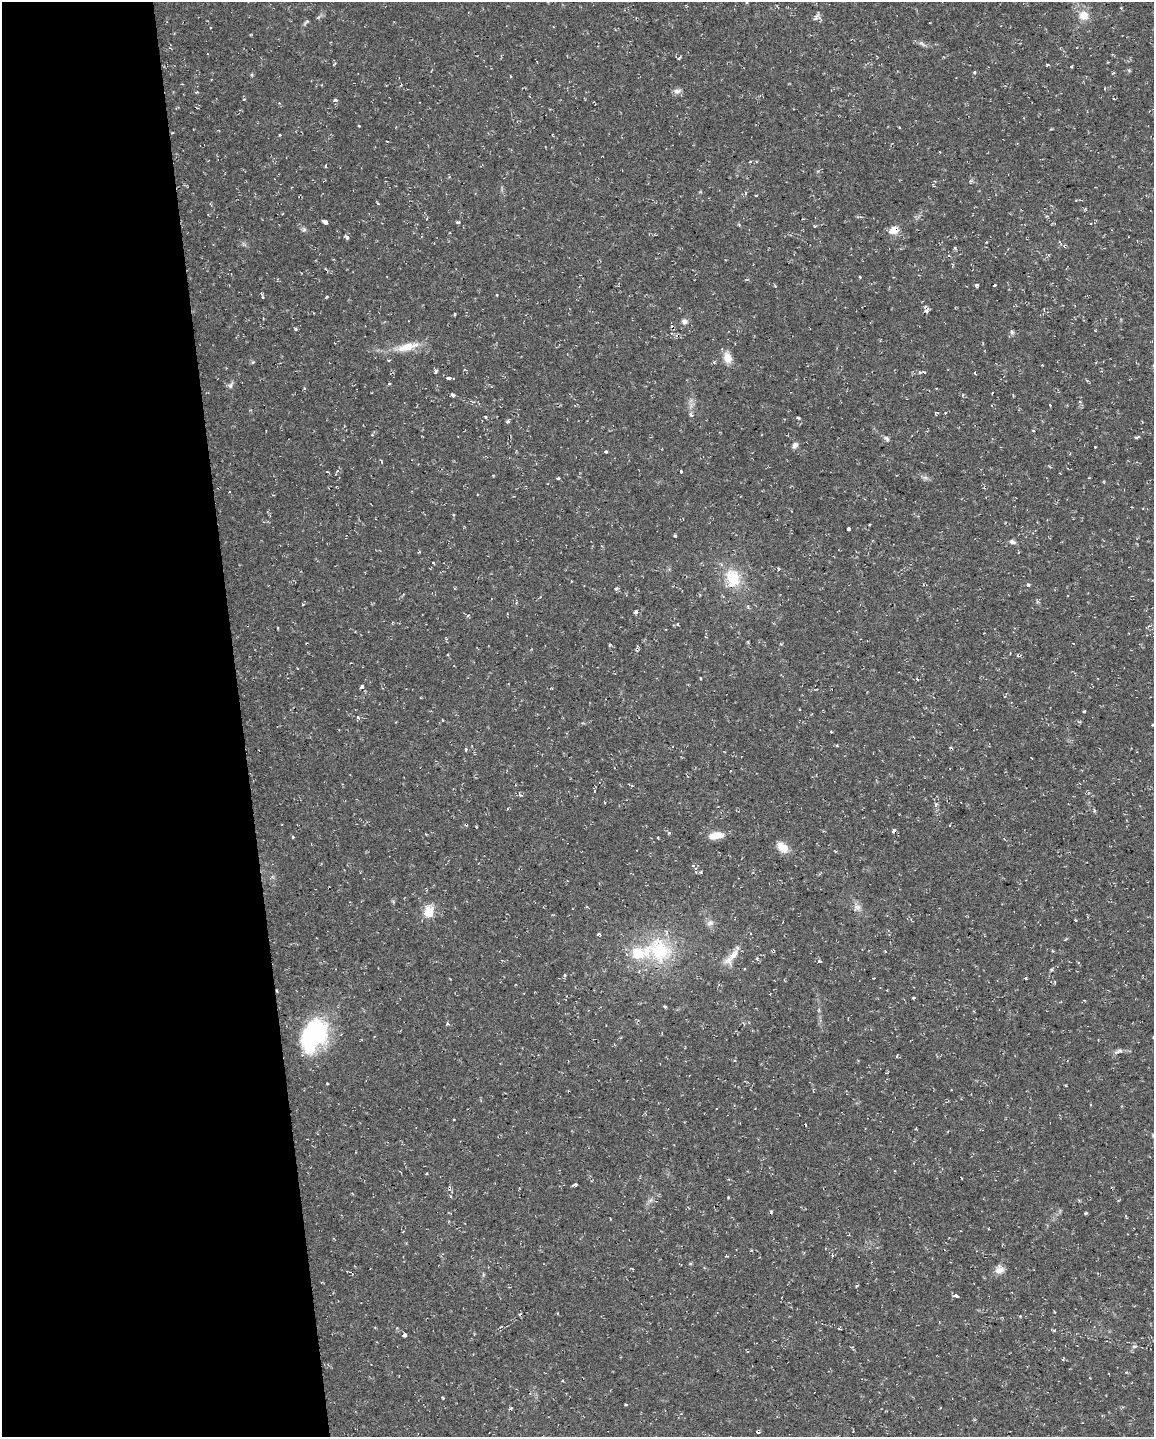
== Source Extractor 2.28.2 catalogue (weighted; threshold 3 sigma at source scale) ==
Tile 5 of 4 x 3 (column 1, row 2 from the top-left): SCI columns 1-1152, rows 1484-2918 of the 4607 x 4367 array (HDU 1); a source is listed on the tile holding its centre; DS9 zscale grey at full resolution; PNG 1156 x 1439 px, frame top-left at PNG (2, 2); no overlay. Shown black and unused: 21% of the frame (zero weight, under 2 of 3 exposures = <1% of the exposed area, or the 3 px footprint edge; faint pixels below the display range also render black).
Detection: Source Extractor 2.28.2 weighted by HDU 2 'WHT'; one run over the whole footprint, this tile lists its part. Background 0.0286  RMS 0.004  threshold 0.018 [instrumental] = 3 sigma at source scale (4.5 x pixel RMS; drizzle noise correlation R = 1.50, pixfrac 1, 0.0396/0.0396 arcsec/px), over >= 5 px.
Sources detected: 142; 16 cosmic-ray / hot-pixel residue — not listed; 3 inside a brighter listed object's ellipse — not listed separately; the other 123 listed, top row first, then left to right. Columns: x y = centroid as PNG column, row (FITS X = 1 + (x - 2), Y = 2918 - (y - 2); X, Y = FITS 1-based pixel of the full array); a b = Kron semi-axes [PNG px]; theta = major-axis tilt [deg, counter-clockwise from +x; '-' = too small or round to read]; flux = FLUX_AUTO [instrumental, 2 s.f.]
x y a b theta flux
1084 15 12 11 - 4.7
816 16 8 5 68 1
306 22 11 3 38 0.63
921 43 8 5 -31 1
1071 67 3 3 - 0.42
975 72 3 3 - 1.7
1113 73 4 3 - 0.42
252 75 6 3 -71 0.42
401 85 4 3 - 0.33
677 91 11 7 8 1.4
335 100 5 4 - 0.82
279 103 4 3 - 0.29
359 126 3 2 - 0.47
280 135 3 3 - 0.38
750 162 4 3 - 0.59
326 166 4 2 - 0.46
756 195 3 3 - 0.62
378 203 4 3 - 0.56
325 222 4 3 - 5.5
457 222 7 2 -6 0.48
815 226 4 3 - 0.42
304 229 7 6 - 0.84
894 230 10 8 17 4.4
347 237 5 3 - 1.2
1065 246 3 3 - 1.5
955 248 5 3 - 0.46
860 277 3 2 - 0.41
977 285 3 3 - 4.2
497 295 3 2 - 0.62
263 297 4 3 - 0.4
926 310 9 5 -56 1.5
684 321 8 7 - 1.5
296 329 5 3 - 0.47
1012 332 6 5 - 0.82
408 347 25 10 12 7.5
728 358 13 9 -71 4.3
389 360 3 3 - 0.54
253 362 5 4 - 0.47
1042 365 3 3 - 0.46
436 372 6 3 76 0.72
920 372 4 4 - 0.47
924 372 5 3 - 0.44
975 373 4 3 - 0.27
449 378 5 3 - 2.4
389 384 4 3 - 0.54
230 385 10 6 60 1.1
453 395 5 3 - 0.95
937 413 5 3 - 0.65
691 415 7 4 -29 0.76
486 417 4 3 - 0.43
798 418 4 3 - 0.7
507 422 5 4 - 0.69
1033 430 3 3 - 0.72
372 435 4 3 - 0.5
1138 437 5 3 - 1.1
887 439 8 4 -64 0.86
795 445 8 7 - 1.4
606 452 4 3 - 0.7
381 461 5 3 - 0.36
681 471 3 3 - 1.1
925 477 7 4 -19 0.98
558 478 4 3 - 1.2
849 529 3 3 - 3.6
675 535 4 3 - 0.52
1012 542 9 6 -17 1.1
433 563 3 2 - 0.54
779 569 4 3 - 0.49
733 578 23 16 -76 13
1028 585 4 4 - 1.1
616 589 4 3 - 0.93
303 604 3 3 - 0.47
636 612 4 3 - 2.2
678 624 4 3 - 0.71
278 628 4 3 - 0.31
748 642 4 3 - 0.39
781 644 5 3 - 0.39
700 678 3 3 - 1.3
918 679 4 3 - 0.45
688 685 4 2 - 0.28
362 686 5 4 - 1.1
799 709 2 2 - 0.39
358 717 4 3 - 1.6
466 749 5 3 - 0.52
594 792 3 3 - 1.3
936 804 5 4 - 1
1094 810 4 4 - 0.62
466 824 3 3 - 0.91
893 830 6 3 49 0.73
716 835 16 8 9 5.8
293 837 3 3 - 0.68
782 847 15 10 -42 4.7
835 851 4 3 - 0.36
329 888 3 2 - 0.58
587 907 4 3 - 0.42
857 907 11 9 32 2
429 912 12 9 83 7.6
1075 920 3 3 - 1.3
710 923 10 7 26 1.5
598 934 4 3 - 2.2
659 950 33 28 -61 26
734 954 19 9 52 4.8
819 961 4 4 - 0.89
1051 969 4 4 - 0.64
564 975 4 3 - 0.65
1026 978 3 3 - 0.37
914 998 4 3 - 0.91
665 1006 3 3 - 1.1
447 1023 4 4 - 0.45
314 1035 37 24 62 42
1120 1051 10 5 -12 1
454 1120 3 3 - 0.61
426 1174 3 2 - 0.5
575 1184 4 3 - 2.3
650 1200 8 5 45 1.1
771 1212 3 3 - 0.55
1085 1213 4 3 - 0.5
999 1270 12 11 - 2.9
956 1296 5 4 - 1
1020 1316 4 3 - 0.41
404 1335 4 3 - 6.5
1134 1346 6 4 1 0.61
443 1397 3 3 - 0.43
757 1432 4 3 - 0.65
Overlapping masked pixels (flux is a lower limit): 5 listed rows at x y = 894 230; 1065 246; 926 310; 466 824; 329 888
Unlisted compact peaks at least as high as the median listed source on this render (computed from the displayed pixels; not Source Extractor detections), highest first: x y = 1084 711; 669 833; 679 58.